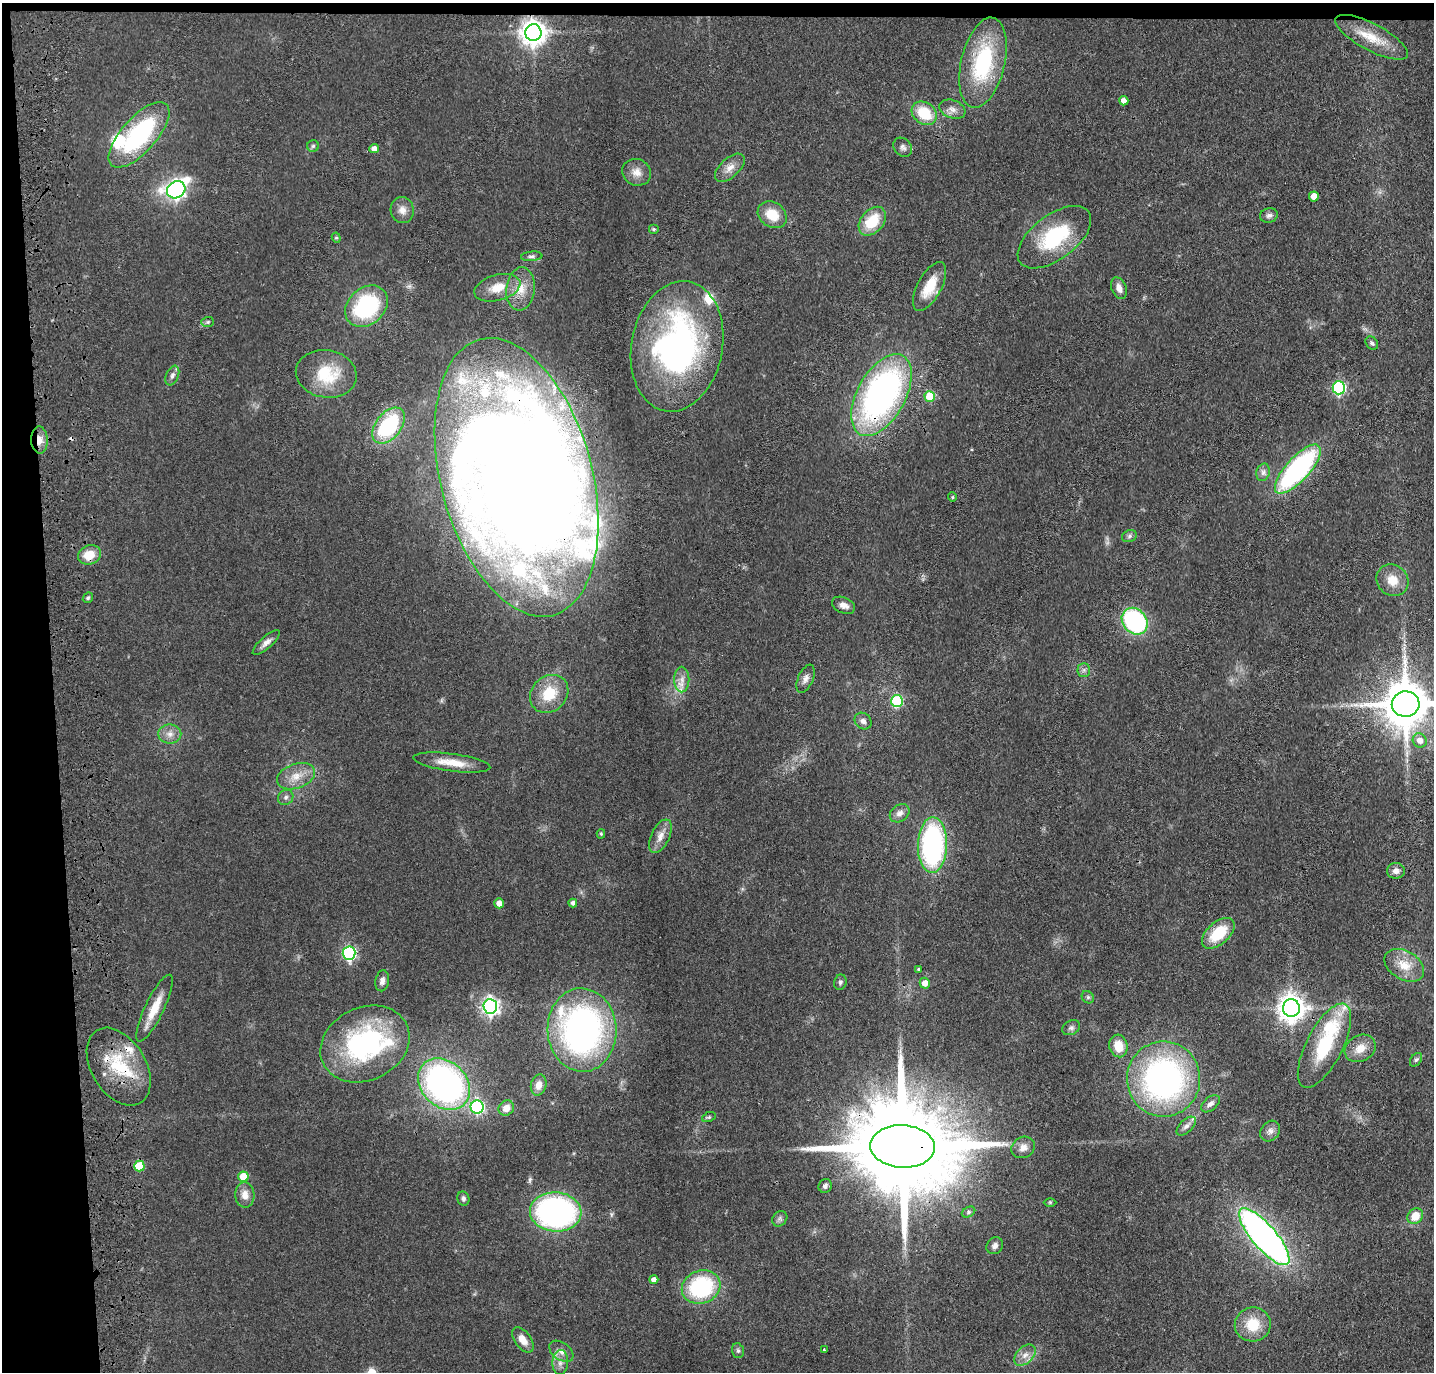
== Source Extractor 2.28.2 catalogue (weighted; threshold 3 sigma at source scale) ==
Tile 1 of 3 x 3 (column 1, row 1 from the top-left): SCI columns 115-1546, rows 2854-4223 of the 4525 x 4336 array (HDU 1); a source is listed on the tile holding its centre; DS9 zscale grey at full resolution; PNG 1436 x 1374 px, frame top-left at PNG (2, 3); each listed source drawn as its Kron ellipse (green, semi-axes under 4 px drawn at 4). Shown black and unused: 5% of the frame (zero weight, under 3 of 4 exposures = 6% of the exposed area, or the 3 px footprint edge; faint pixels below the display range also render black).
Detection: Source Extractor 2.28.2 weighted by HDU 2 'WHT'; one run over the whole footprint, this tile lists its part. Background 0.0633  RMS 0.006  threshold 0.0272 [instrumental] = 3 sigma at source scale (4.5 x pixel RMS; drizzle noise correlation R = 1.50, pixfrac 1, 0.05/0.05 arcsec/px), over >= 5 px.
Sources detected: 138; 3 inside a brighter object's white glare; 1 cosmic-ray / hot-pixel residue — neither listed nor drawn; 16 inside a brighter listed object's ellipse — not listed separately; the other 118 listed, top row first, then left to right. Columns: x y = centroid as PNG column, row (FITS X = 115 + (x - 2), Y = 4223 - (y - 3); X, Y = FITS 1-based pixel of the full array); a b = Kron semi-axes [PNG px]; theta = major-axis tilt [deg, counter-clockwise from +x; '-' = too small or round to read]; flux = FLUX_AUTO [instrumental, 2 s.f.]
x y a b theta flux
533 33 8 8 - 620
1371 37 40 13 -28 18
983 63 46 22 77 58
1124 101 5 4 - 3.6
952 109 14 9 -20 4
924 113 13 10 -38 20
139 135 41 17 48 79
313 146 6 6 - 1.1
903 147 10 8 -48 2.4
374 149 4 4 - 3.7
730 168 18 9 43 5.5
637 172 15 13 -27 5.8
176 190 9 8 - 220
1314 196 5 5 - 7.2
402 210 13 11 -79 4.9
772 215 15 12 -36 13
1269 215 9 7 12 2.2
872 221 16 11 50 20
653 229 5 5 - 0.87
1054 237 43 22 37 47
336 238 5 4 - 0.85
532 256 11 5 5 1.6
930 286 27 12 62 15
497 288 23 13 15 12
1119 288 11 7 -67 3.8
521 289 22 14 83 11
366 306 23 18 42 59
208 322 6 5 - 1.1
1372 343 7 5 -48 1.4
677 346 66 45 79 180
326 374 30 23 -10 27
172 376 10 6 67 2.3
1339 388 6 6 - 83
881 395 45 24 61 210
930 396 5 5 - 18
388 426 20 12 51 54
39 440 13 8 -88 5.6
1298 469 31 11 48 110
1263 472 9 6 74 2.4
516 477 143 75 -75 1400
952 497 4 4 - 0.67
1129 536 7 6 - 1.5
89 555 12 9 22 11
1392 580 17 15 -43 9.7
88 598 6 4 46 1
843 605 12 8 -22 3.7
1135 621 14 12 -49 83
266 643 17 6 41 3.5
1084 670 7 6 - 1.7
806 679 15 7 66 3.3
682 680 13 7 -90 4.5
549 694 20 17 43 19
897 701 6 6 - 53
1406 704 14 12 2 2900
863 721 9 7 -43 2.9
170 734 11 9 1 4.5
1420 740 7 7 - 4.5
452 762 39 9 -7 12
296 776 20 12 19 9.4
286 797 8 7 - 2
900 813 11 8 36 3.6
601 834 4 4 - 0.82
660 836 18 9 64 5.5
932 845 28 14 88 120
1396 871 9 8 - 3.3
499 903 5 4 - 4.9
573 903 4 4 - 2.3
1218 933 19 11 42 21
349 953 7 6 - 100
1404 965 21 14 -30 12
918 969 4 3 - 0.78
382 981 10 7 80 2.8
840 982 8 6 72 1.5
925 983 5 5 - 5
1088 997 7 5 -45 1.2
490 1006 7 6 - 230
154 1008 37 9 64 13
1291 1008 9 8 - 700
1071 1028 9 7 27 1.9
582 1030 42 34 -87 210
365 1044 46 36 25 100
1118 1046 11 9 -76 11
1324 1046 46 18 63 40
1360 1048 16 13 31 8.1
1416 1060 7 5 52 1.4
119 1067 42 27 -59 36
1164 1079 37 36 - 170
444 1084 29 22 -43 200
539 1085 10 7 76 4.7
1211 1104 11 6 41 2.7
477 1107 6 6 - 100
506 1108 8 7 - 5.3
709 1117 7 4 24 1
1186 1126 12 6 44 2.8
1270 1131 11 9 52 3.1
903 1146 32 21 -3 17000
1023 1147 12 10 28 4.2
139 1166 5 5 - 23
243 1177 5 5 - 13
825 1186 7 6 - 2.1
245 1195 13 9 -86 5.4
463 1199 7 6 - 1.7
1050 1202 6 4 0 0.77
556 1212 26 19 -4 160
968 1212 7 5 28 1.2
1415 1216 8 7 - 9.7
780 1219 8 7 - 1.7
1264 1237 36 12 -49 290
995 1246 9 7 49 2.6
654 1279 4 4 - 2.7
701 1287 19 16 21 61
1253 1324 18 17 - 17
523 1340 14 8 -53 6.5
824 1350 3 3 - 1.2
561 1351 13 8 -35 4.1
738 1351 7 5 -74 1.3
1025 1355 13 8 44 4.5
560 1362 12 7 87 3.9
Overlapping masked pixels (flux is a lower limit): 7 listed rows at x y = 533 33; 881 395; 39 440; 516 477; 119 1067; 903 1146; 556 1212
Isophote crosses this tile's border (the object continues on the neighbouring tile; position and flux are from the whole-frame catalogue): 1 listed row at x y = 1406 704